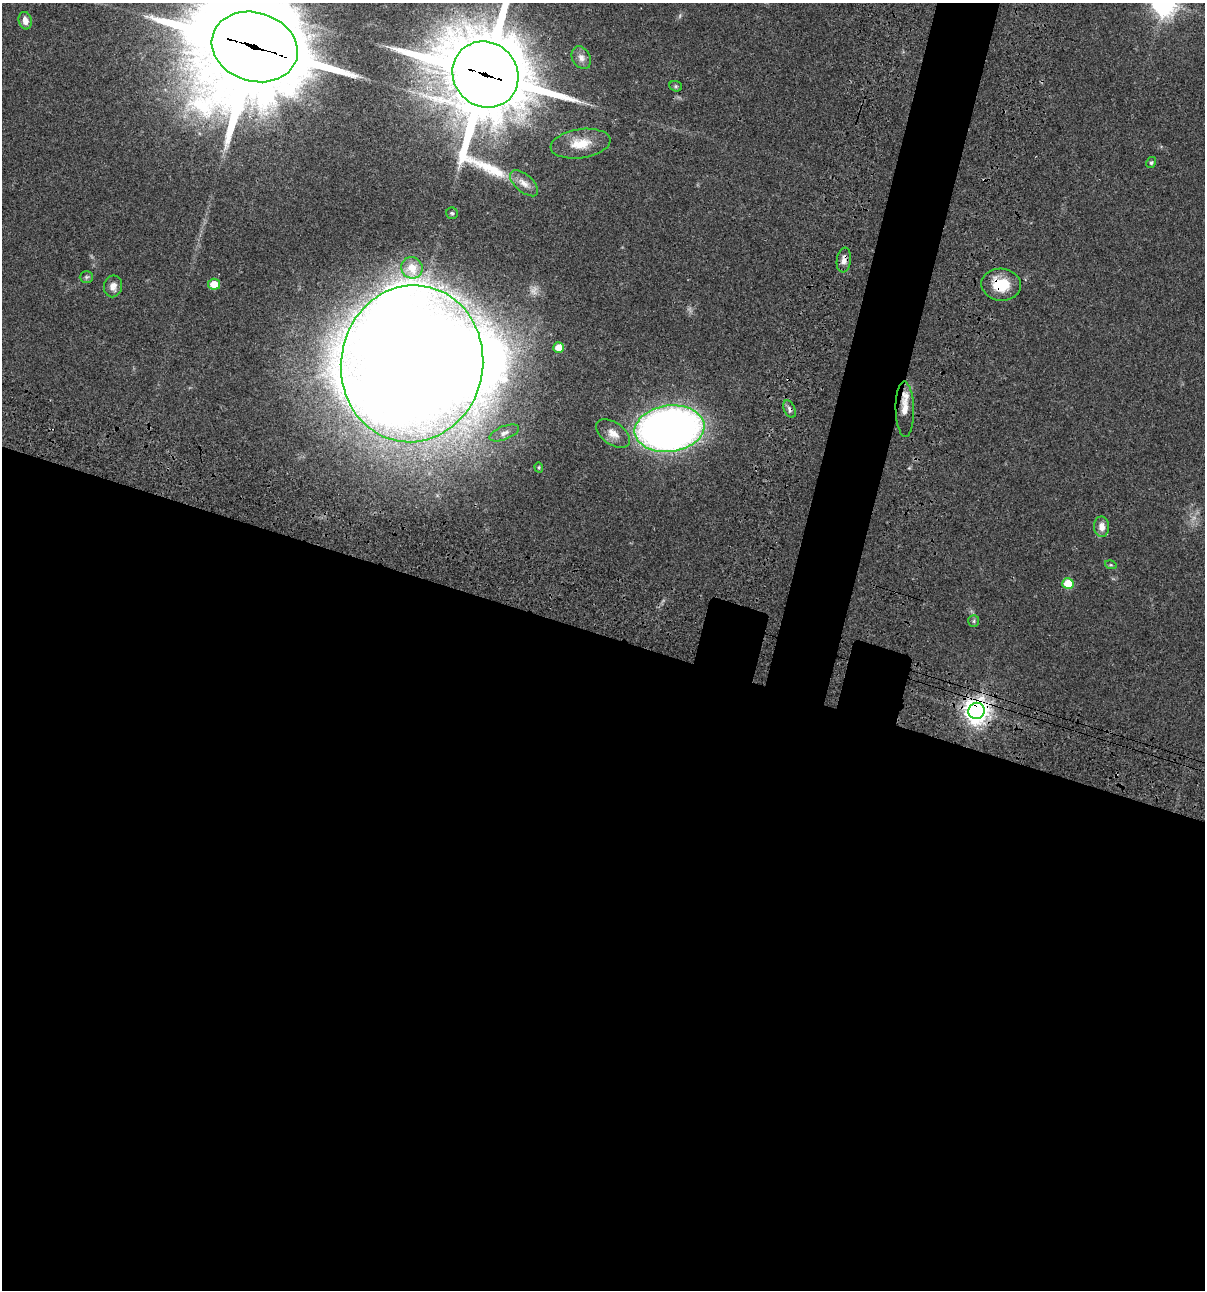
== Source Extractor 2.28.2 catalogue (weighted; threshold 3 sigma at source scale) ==
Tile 14 of 4 x 4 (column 2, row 4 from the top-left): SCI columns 1437-2639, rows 120-1407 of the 5404 x 5390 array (HDU 1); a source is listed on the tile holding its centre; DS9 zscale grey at full resolution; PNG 1207 x 1292 px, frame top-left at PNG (2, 3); each listed source drawn as its Kron ellipse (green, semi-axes under 4 px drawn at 4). Shown black and unused: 54% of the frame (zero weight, under 3 of 4 exposures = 9% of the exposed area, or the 3 px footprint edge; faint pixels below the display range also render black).
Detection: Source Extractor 2.28.2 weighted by HDU 2 'WHT'; one run over the whole footprint, this tile lists its part. Background 0.0464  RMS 0.0055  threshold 0.0247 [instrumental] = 3 sigma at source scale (4.5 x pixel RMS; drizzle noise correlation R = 1.50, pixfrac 1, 0.05/0.05 arcsec/px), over >= 5 px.
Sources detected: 30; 1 inside a brighter object's white glare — neither listed nor drawn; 1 inside a brighter listed object's ellipse — not listed separately; the other 28 listed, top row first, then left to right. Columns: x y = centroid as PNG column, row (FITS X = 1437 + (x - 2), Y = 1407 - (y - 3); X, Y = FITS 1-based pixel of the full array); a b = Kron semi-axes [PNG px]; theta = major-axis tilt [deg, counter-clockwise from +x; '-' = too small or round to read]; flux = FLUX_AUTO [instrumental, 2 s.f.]
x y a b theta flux
25 21 9 6 -77 3.5
255 47 44 34 -18 14000
581 58 12 9 -60 2.7
485 74 34 32 -46 6600
676 86 6 5 - 0.84
580 144 30 14 8 12
1151 163 6 4 58 0.9
524 183 17 8 -41 4.5
452 213 6 5 - 0.93
844 260 12 7 83 2.9
412 268 11 10 - 4.2
86 277 7 5 1 1
214 284 6 5 - 8.4
1001 285 20 16 -8 15
113 286 11 9 79 3.5
558 347 5 5 - 6.6
412 364 78 71 81 1900
790 409 9 5 -66 1.6
905 409 28 9 -89 6
669 429 35 23 7 360
504 433 16 6 21 2.7
613 434 19 11 -36 5.3
539 467 5 4 - 0.67
1102 527 10 7 -88 4.1
1111 565 6 3 -17 0.65
1068 584 5 5 - 16
974 621 6 5 - 0.88
976 711 8 8 - 520
Overlapping masked pixels (flux is a lower limit): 7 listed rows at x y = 255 47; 485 74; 844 260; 1001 285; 790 409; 905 409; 976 711
Isophote crosses this tile's border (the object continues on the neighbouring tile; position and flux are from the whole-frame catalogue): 2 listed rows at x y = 255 47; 485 74